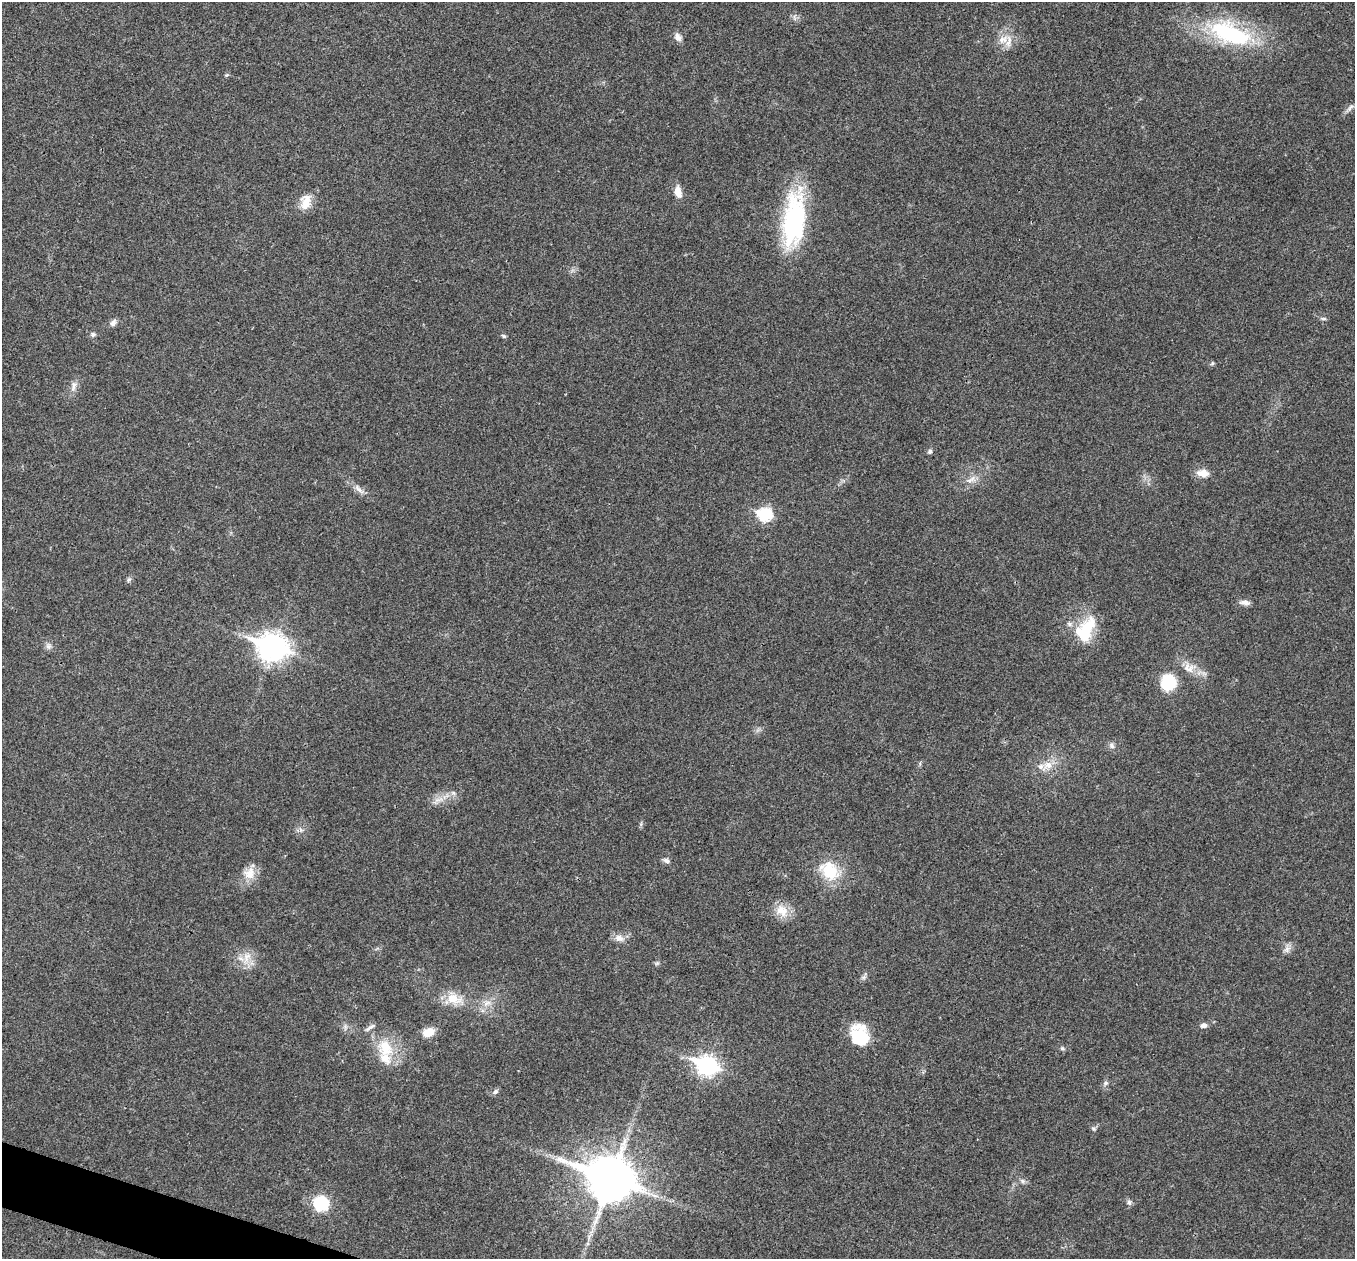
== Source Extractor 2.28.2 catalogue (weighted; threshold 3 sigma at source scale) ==
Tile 7 of 4 x 4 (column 3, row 2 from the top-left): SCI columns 2707-4059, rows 2651-3907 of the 5417 x 5431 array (HDU 1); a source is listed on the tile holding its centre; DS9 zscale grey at full resolution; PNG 1357 x 1261 px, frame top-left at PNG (2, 2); no overlay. Shown black and unused: <1% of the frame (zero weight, under 3 of 4 exposures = <1% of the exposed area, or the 3 px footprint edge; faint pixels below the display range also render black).
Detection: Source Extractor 2.28.2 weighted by HDU 2 'WHT'; one run over the whole footprint, this tile lists its part. Background 0.0212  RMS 0.0041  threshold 0.0183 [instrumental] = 3 sigma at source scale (4.5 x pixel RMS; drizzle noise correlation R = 1.50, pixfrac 1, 0.05/0.05 arcsec/px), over >= 5 px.
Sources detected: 59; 5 inside a brighter listed object's ellipse — not listed separately; the other 54 listed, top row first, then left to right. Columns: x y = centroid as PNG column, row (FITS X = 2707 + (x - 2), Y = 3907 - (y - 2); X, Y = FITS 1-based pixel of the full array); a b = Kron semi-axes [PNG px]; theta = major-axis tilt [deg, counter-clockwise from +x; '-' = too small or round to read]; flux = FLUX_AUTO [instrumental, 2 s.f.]
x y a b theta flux
794 18 10 3 -69 0.74
1230 33 59 24 -21 45
678 37 12 8 -57 2.1
1003 39 15 10 19 4.1
226 75 5 4 - 0.54
1350 108 12 5 53 1.4
678 192 16 8 -76 3.9
306 202 20 12 77 5.6
794 220 63 23 83 53
1324 319 9 4 0 0.71
113 323 10 7 49 1.6
93 334 8 6 0 1
504 336 7 4 -28 0.64
1212 363 6 5 - 0.57
73 386 17 6 80 2.2
930 451 6 5 - 0.95
1203 473 16 10 -7 4
969 481 9 6 8 1.8
359 489 19 6 -43 2.7
765 514 7 6 - 45
129 580 7 6 - 0.88
1245 602 14 6 -5 1.9
1085 630 35 20 58 17
48 646 9 7 -45 1.5
272 647 12 9 -17 420
1189 668 19 14 -7 5.8
1168 682 13 11 72 23
1112 745 10 7 -69 1.4
1048 765 14 11 11 4.4
438 800 16 5 15 2.5
301 830 6 5 - 0.92
666 860 10 6 -21 1.3
829 871 26 19 -42 15
250 873 17 15 58 5.7
782 911 19 15 -44 6.3
619 938 13 9 -23 2.8
1287 949 11 7 56 2
247 957 17 10 69 4.8
657 963 6 5 - 0.69
453 999 21 13 -15 8.1
487 1003 14 6 26 2.9
1203 1025 8 6 10 1.5
428 1032 13 9 23 5.9
859 1036 22 18 -76 17
385 1048 26 20 -58 14
1062 1048 7 5 -18 0.72
707 1066 10 8 -21 180
1106 1083 7 6 - 0.99
495 1092 9 6 33 1.1
1094 1129 7 4 -31 0.68
610 1179 18 14 -20 1300
1023 1181 6 6 - 0.94
1129 1202 8 6 -74 1.1
321 1203 15 14 - 18
Overlapping masked pixels (flux is a lower limit): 1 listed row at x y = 610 1179